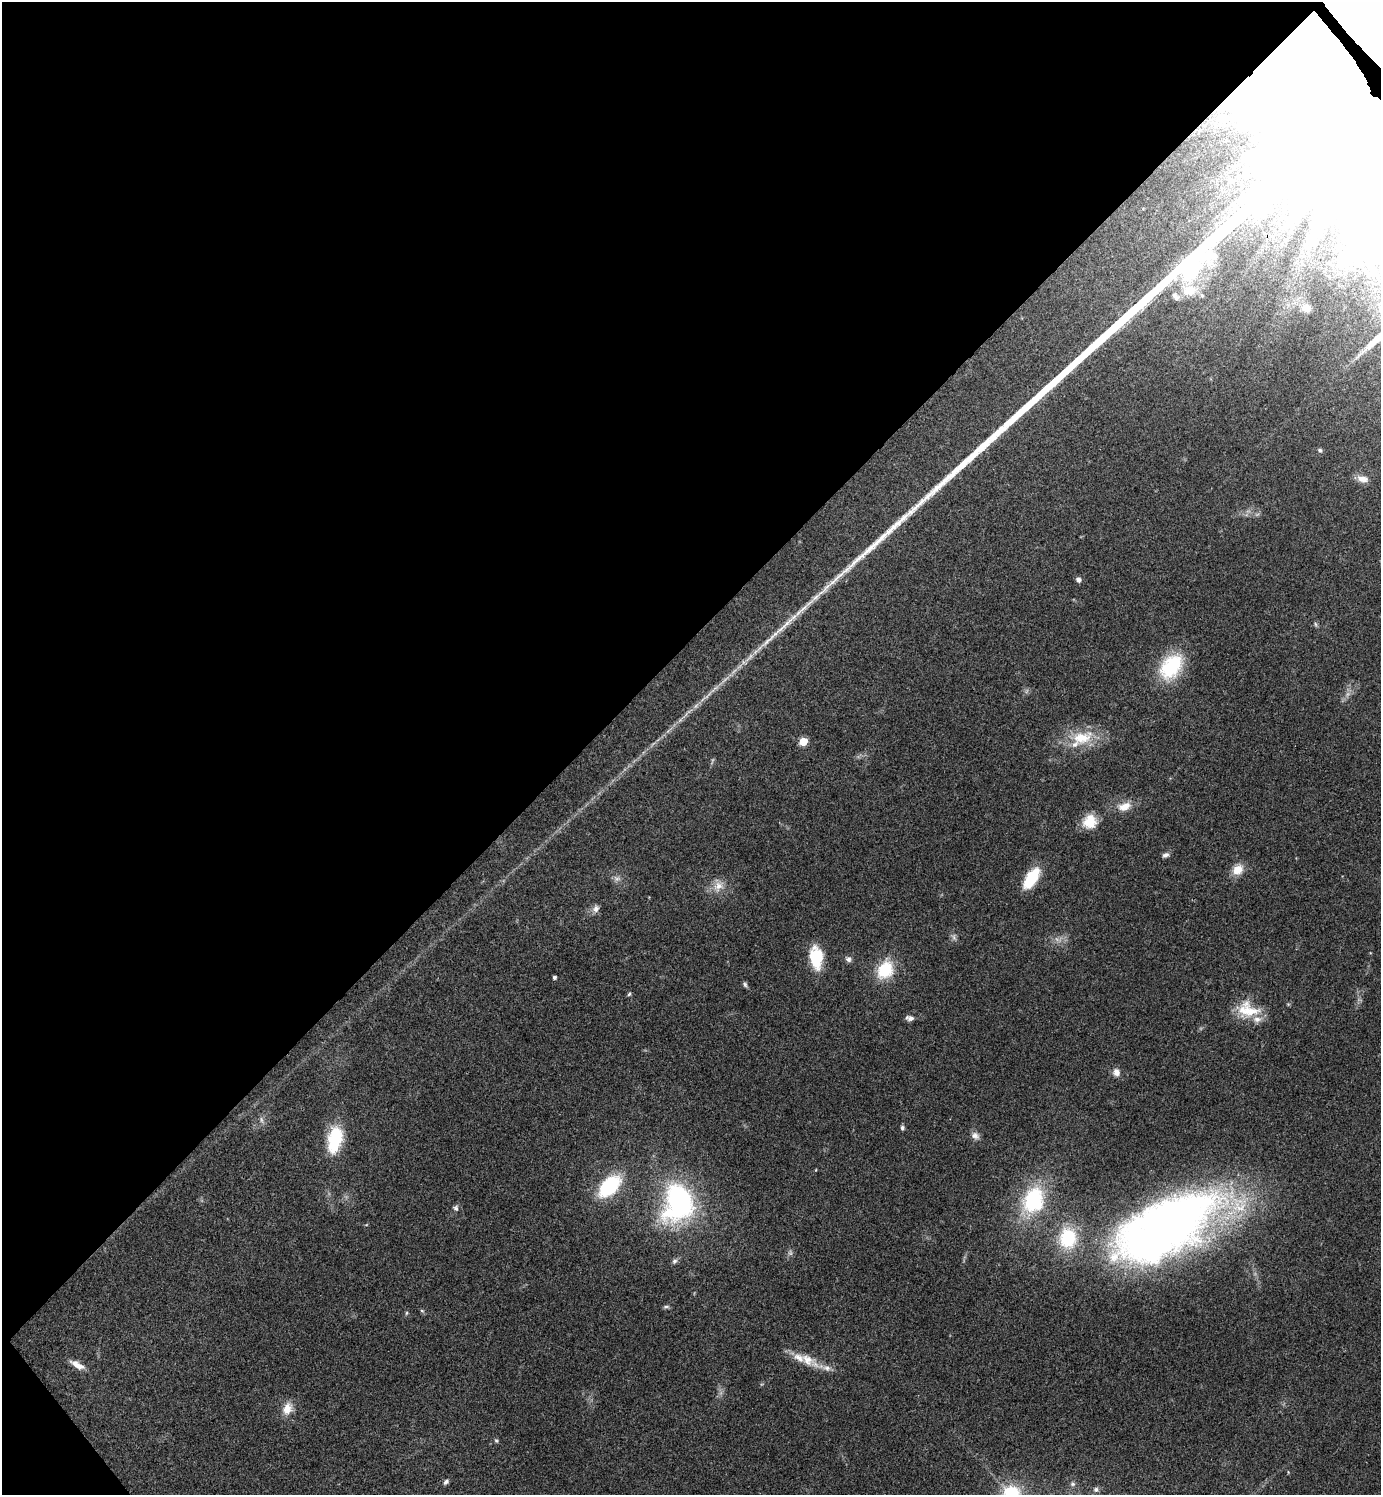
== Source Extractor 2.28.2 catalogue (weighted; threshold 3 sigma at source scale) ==
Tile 5 of 4 x 4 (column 1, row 2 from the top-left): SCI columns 302-1680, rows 2988-4480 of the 5977 x 5979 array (HDU 1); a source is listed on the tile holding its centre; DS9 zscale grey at full resolution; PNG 1383 x 1497 px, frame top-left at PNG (2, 2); no overlay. Shown black and unused: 43% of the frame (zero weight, under 3 of 4 exposures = <1% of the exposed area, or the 3 px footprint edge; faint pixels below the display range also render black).
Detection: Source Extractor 2.28.2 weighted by HDU 2 'WHT'; one run over the whole footprint, this tile lists its part. Background 0.044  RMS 0.0048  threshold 0.0217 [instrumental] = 3 sigma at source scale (4.5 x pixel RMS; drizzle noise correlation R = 1.50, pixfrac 1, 0.05/0.05 arcsec/px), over >= 5 px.
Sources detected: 67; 11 too faint to see at this stretch — not listed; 5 inside a brighter listed object's ellipse — not listed separately; the other 51 listed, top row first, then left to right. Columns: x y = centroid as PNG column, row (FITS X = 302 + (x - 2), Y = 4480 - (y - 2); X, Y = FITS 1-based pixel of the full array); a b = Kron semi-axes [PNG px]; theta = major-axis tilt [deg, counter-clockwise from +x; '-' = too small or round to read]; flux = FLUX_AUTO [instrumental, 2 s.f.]
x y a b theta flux
1361 110 149 106 47 44000
1229 180 12 7 -72 2.9
1202 295 7 5 -68 0.99
1175 296 13 9 -44 3.2
1306 308 10 9 - 3.9
1320 450 5 5 - 1.3
1362 479 15 9 -12 4.3
1078 579 5 5 - 2.3
1316 624 8 4 -81 0.83
1171 666 29 19 54 35
708 695 21 4 42 3.6
686 714 17 3 55 2.1
1081 738 33 19 14 19
803 741 5 5 - 17
1124 806 18 11 16 6.8
1090 821 17 15 56 10
1165 855 9 6 19 1.7
1237 870 13 10 50 7.6
1031 878 23 11 57 20
718 886 19 14 77 6.7
596 909 11 9 73 2.6
954 937 11 7 -80 1.8
816 958 23 13 -85 21
848 959 8 7 - 1.8
885 970 21 16 62 20
554 977 3 3 - 1.3
745 984 7 5 -69 1.2
629 994 6 4 53 0.82
1247 1010 30 21 -13 16
910 1018 11 6 -5 2.1
1116 1072 9 8 - 3.3
902 1128 6 5 - 1.2
975 1136 12 9 -38 2.7
335 1139 31 16 79 24
609 1186 23 13 45 40
1033 1200 30 21 67 46
679 1202 37 28 78 110
456 1208 9 8 - 1.6
1167 1227 129 55 27 400
675 1261 8 6 57 1.4
666 1307 9 4 5 1
422 1311 6 5 - 0.75
407 1313 5 5 - 0.67
807 1360 36 14 -31 11
77 1365 20 7 -29 4.7
287 1408 18 12 67 6.6
496 1441 7 4 -62 0.76
446 1482 8 5 50 1.3
1073 1484 7 6 - 1.1
1096 1489 6 6 - 1.2
1011 1494 25 24 - 26
Overlapping masked pixels (flux is a lower limit): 2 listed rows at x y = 1361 110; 1167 1227
Isophote crosses this tile's border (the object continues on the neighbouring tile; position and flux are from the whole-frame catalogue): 2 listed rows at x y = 1361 110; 1011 1494